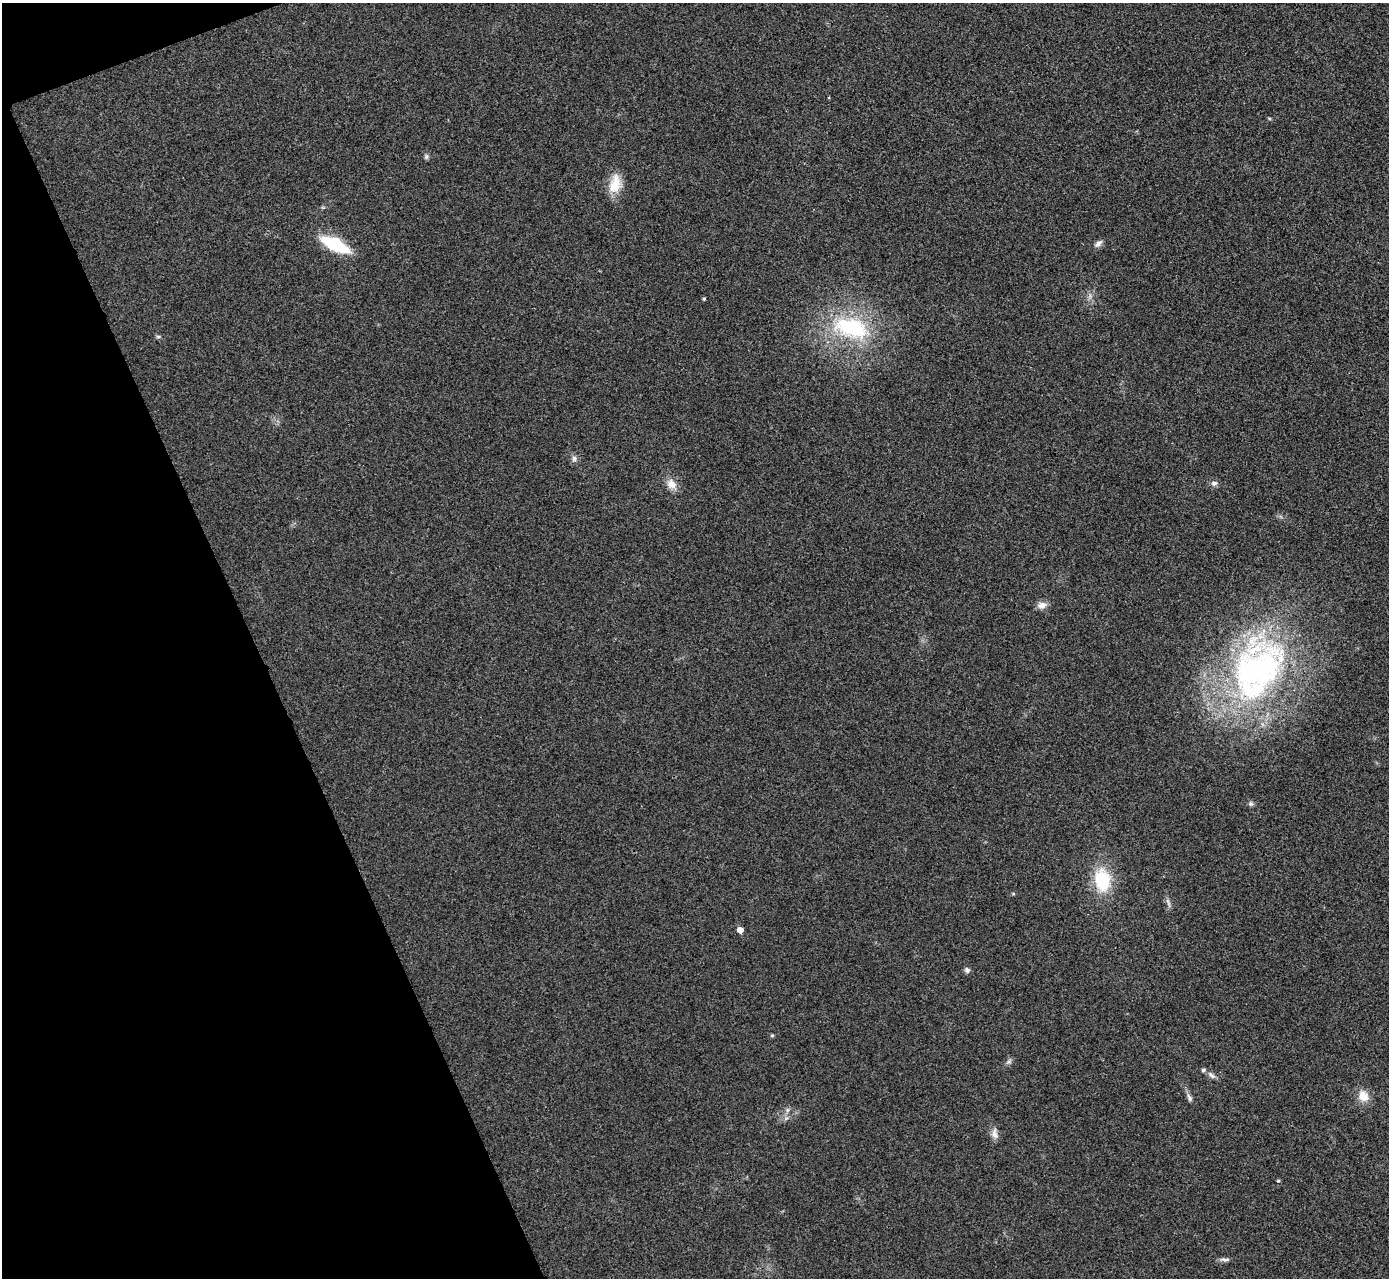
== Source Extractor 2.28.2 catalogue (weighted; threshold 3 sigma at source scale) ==
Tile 5 of 4 x 4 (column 1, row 2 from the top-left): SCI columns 6-1392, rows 2710-3985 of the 5559 x 5548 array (HDU 1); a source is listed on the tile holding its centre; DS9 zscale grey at full resolution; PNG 1391 x 1280 px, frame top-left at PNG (2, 3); no overlay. Shown black and unused: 19% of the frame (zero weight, under 3 of 4 exposures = <1% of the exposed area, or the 3 px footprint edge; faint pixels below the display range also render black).
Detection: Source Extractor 2.28.2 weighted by HDU 2 'WHT'; one run over the whole footprint, this tile lists its part. Background 0.0488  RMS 0.0067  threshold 0.0301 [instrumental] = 3 sigma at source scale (4.5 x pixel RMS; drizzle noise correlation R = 1.50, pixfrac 1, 0.05/0.05 arcsec/px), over >= 5 px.
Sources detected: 29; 1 inside a brighter listed object's ellipse — not listed separately; the other 28 listed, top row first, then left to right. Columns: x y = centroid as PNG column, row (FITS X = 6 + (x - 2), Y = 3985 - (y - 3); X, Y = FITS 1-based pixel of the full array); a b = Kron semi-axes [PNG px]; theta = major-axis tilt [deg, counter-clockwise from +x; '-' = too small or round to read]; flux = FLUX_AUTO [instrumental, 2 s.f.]
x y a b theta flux
426 157 6 6 - 1.5
615 184 26 15 79 14
1098 243 12 6 44 2.8
335 245 23 9 -26 49
704 299 4 4 - 0.91
851 328 54 29 -16 70
158 337 6 4 0 1
574 458 7 7 - 2.3
1214 483 9 7 7 2.4
672 484 16 12 -51 6.6
1042 605 13 8 12 4.3
1257 669 88 60 62 240
1251 804 8 6 -24 1.6
1102 880 27 19 -83 33
1013 894 5 4 - 0.74
1168 903 16 4 -73 2.2
740 930 5 5 - 5.4
967 970 6 5 - 2.6
772 1035 4 4 - 0.97
1009 1061 9 5 29 1.7
1211 1075 13 6 -41 2.6
1363 1096 17 13 -57 8.4
1189 1097 12 6 -67 2.4
787 1110 7 4 89 1.5
786 1118 7 4 19 1.5
994 1134 16 8 -83 4.1
1278 1181 4 4 - 0.79
1225 1259 15 5 -2 2.4